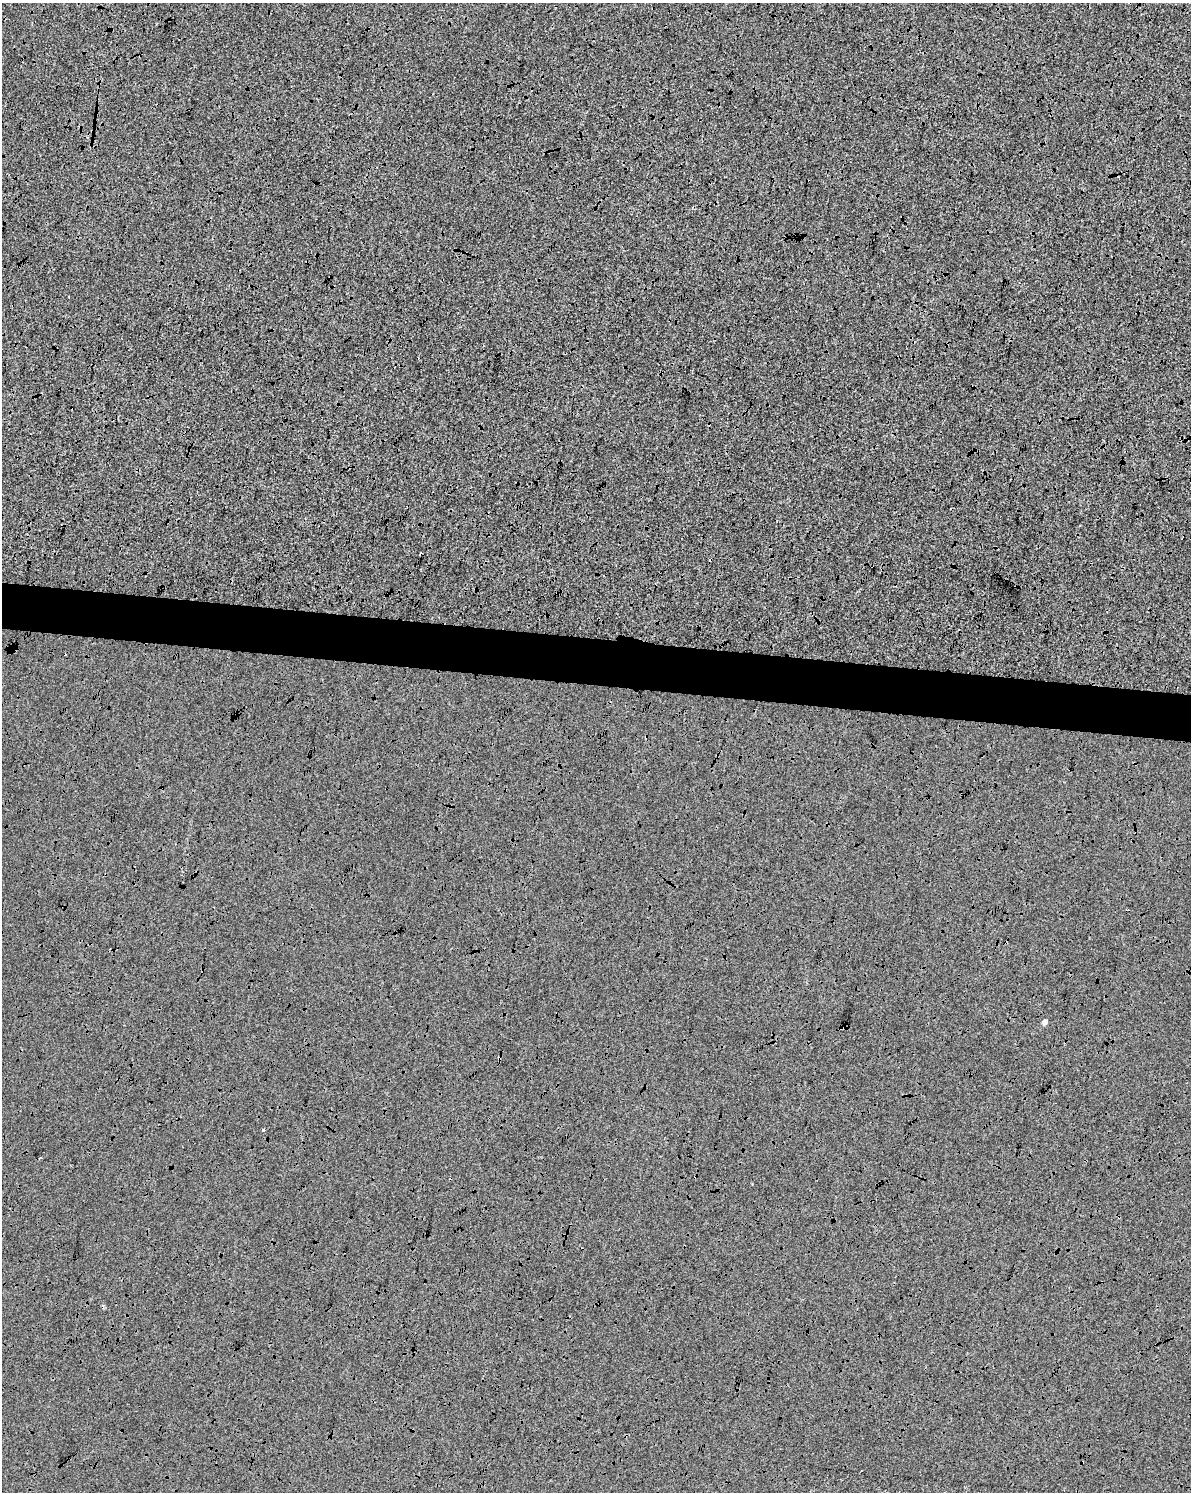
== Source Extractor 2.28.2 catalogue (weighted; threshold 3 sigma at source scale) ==
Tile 6 of 4 x 3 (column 2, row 2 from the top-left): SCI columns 1189-2377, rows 1719-3208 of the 4765 x 4983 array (HDU 1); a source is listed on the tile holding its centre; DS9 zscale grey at full resolution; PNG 1193 x 1494 px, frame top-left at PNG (2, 3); no overlay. Shown black and unused: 4% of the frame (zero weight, under 3 of 4 exposures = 2% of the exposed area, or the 3 px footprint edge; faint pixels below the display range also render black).
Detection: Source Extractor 2.28.2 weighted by HDU 2 'WHT'; one run over the whole footprint, this tile lists its part. Background -2.78e-04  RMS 0.0065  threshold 0.0292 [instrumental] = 3 sigma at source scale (4.5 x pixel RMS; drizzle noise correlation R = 1.50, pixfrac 1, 0.0396/0.0396 arcsec/px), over >= 5 px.
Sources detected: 8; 4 cosmic-ray / hot-pixel residue — not listed; the other 4 listed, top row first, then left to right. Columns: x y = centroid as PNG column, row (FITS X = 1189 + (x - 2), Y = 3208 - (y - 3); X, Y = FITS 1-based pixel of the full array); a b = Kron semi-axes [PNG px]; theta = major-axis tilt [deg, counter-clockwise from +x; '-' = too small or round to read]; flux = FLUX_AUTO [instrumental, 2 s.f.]
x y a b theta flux
1045 1022 4 4 - 3.1
841 1028 4 3 - 5.7
499 1059 3 3 - 1.2
263 1130 3 3 - 1.5
Overlapping masked pixels (flux is a lower limit): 2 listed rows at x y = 841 1028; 499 1059